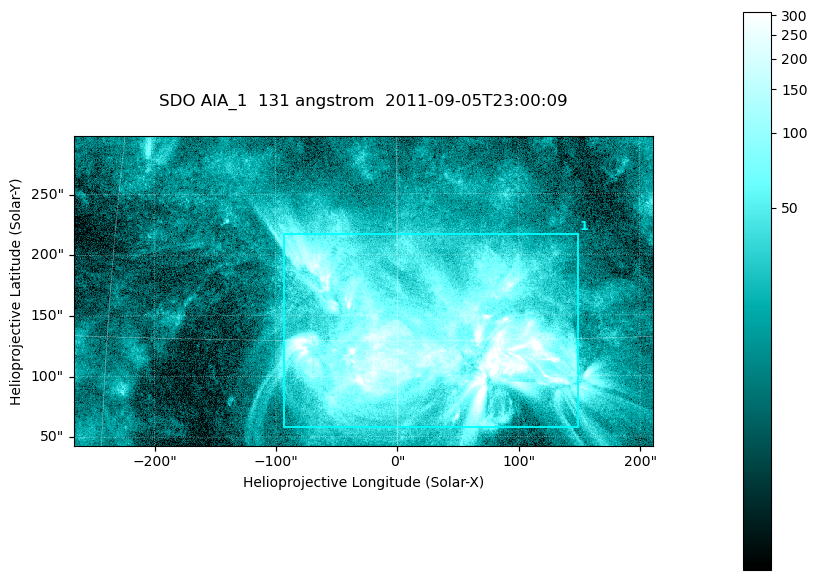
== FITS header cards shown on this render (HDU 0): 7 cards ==
TELESCOP= 'SDO     '           /
INSTRUME= 'AIA_1   '           /
WAVELNTH=                  131 /
WAVEUNIT= 'angstrom'           /
DATE-OBS= '2011-09-05T23:00:09.62' /
CTYPE1  = 'HPLN-TAN'           /
CTYPE2  = 'HPLT-TAN'           /

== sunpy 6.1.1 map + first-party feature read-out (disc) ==
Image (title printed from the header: SDO AIA_1  131 angstrom  2011-09-05T23:00:09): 794 x 424 px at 0.601 arcsec/px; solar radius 952 arcsec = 1585 px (partial field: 4.3% of the solar disc is inside the frame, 100% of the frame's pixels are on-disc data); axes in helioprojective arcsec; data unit not stated in the header (colour bar unlabelled)
Pointing: header CRPIX1/2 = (2043.22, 2045.61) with CRVAL1/2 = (0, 0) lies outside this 794 x 424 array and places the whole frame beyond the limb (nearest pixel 1.29 R_sun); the SolarSoft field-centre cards XCEN/YCEN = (-27.9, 170.1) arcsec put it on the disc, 1593 arcsec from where CRPIX/CRVAL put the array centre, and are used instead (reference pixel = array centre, CRVAL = XCEN/YCEN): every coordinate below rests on XCEN/YCEN
Orientation: roll -0.139 deg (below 1 deg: not rotated)
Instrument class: DISC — disc imager (sunpy class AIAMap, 131 A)
Bright regions (active regions / flare kernels): reference = the on-disc median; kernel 7 px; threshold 5 sigma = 69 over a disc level ~16.8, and >= 1.15x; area >= 336 px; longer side >= 5 px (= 3 arcsec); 1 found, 1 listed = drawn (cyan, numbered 1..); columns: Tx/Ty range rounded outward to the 2 arcsec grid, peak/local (2 s.f.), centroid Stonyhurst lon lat
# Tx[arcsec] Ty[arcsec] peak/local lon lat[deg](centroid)
1 -94..150 56..218 27 +2 +15